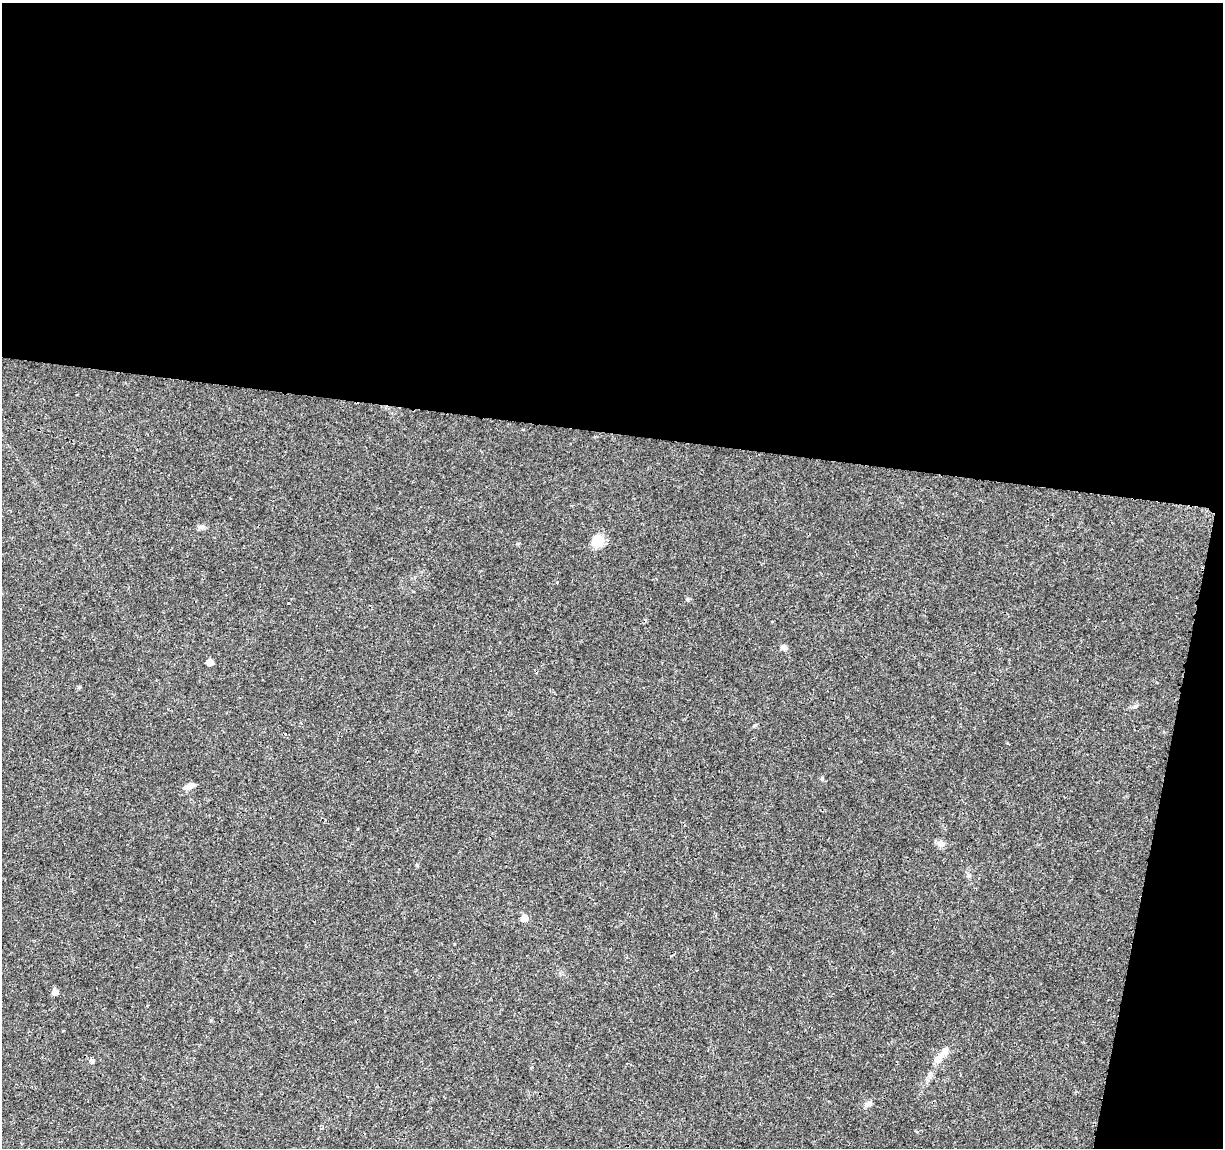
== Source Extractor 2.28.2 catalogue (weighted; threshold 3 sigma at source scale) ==
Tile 4 of 4 x 4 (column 4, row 1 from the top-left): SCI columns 3667-4887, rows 3668-4813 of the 4896 x 5099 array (HDU 1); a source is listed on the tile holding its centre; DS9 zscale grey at full resolution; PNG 1225 x 1150 px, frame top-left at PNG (2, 3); no overlay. Shown black and unused: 41% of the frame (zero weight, under 3 of 4 exposures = <1% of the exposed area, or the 3 px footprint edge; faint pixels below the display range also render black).
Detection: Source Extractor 2.28.2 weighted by HDU 2 'WHT'; one run over the whole footprint, this tile lists its part. Background 0.0204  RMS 0.0029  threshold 0.0131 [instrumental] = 3 sigma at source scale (4.5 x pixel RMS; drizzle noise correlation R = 1.50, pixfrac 1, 0.0396/0.0396 arcsec/px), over >= 5 px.
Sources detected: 18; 1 inside a brighter listed object's ellipse — not listed separately; the other 17 listed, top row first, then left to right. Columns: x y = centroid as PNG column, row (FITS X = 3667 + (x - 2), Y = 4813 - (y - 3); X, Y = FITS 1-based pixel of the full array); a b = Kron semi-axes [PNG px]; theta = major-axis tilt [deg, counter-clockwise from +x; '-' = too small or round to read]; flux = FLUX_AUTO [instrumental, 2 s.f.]
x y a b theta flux
201 527 10 6 1 0.94
597 541 13 11 78 5.4
687 599 6 4 -90 0.36
784 647 10 6 -22 0.93
210 662 5 5 - 2.2
79 687 6 4 2 0.36
1135 706 6 5 - 0.51
755 725 5 4 - 0.45
189 787 13 6 25 1.5
940 844 11 8 -11 1.4
969 875 6 4 19 0.41
524 918 5 5 - 3.1
55 992 5 5 - 2
945 1052 14 8 52 2
92 1060 5 5 - 0.76
930 1074 10 5 64 0.92
868 1104 13 6 20 1.1
Unlisted compact peaks at least as high as the median listed source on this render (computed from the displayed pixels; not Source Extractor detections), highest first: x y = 822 779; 557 582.